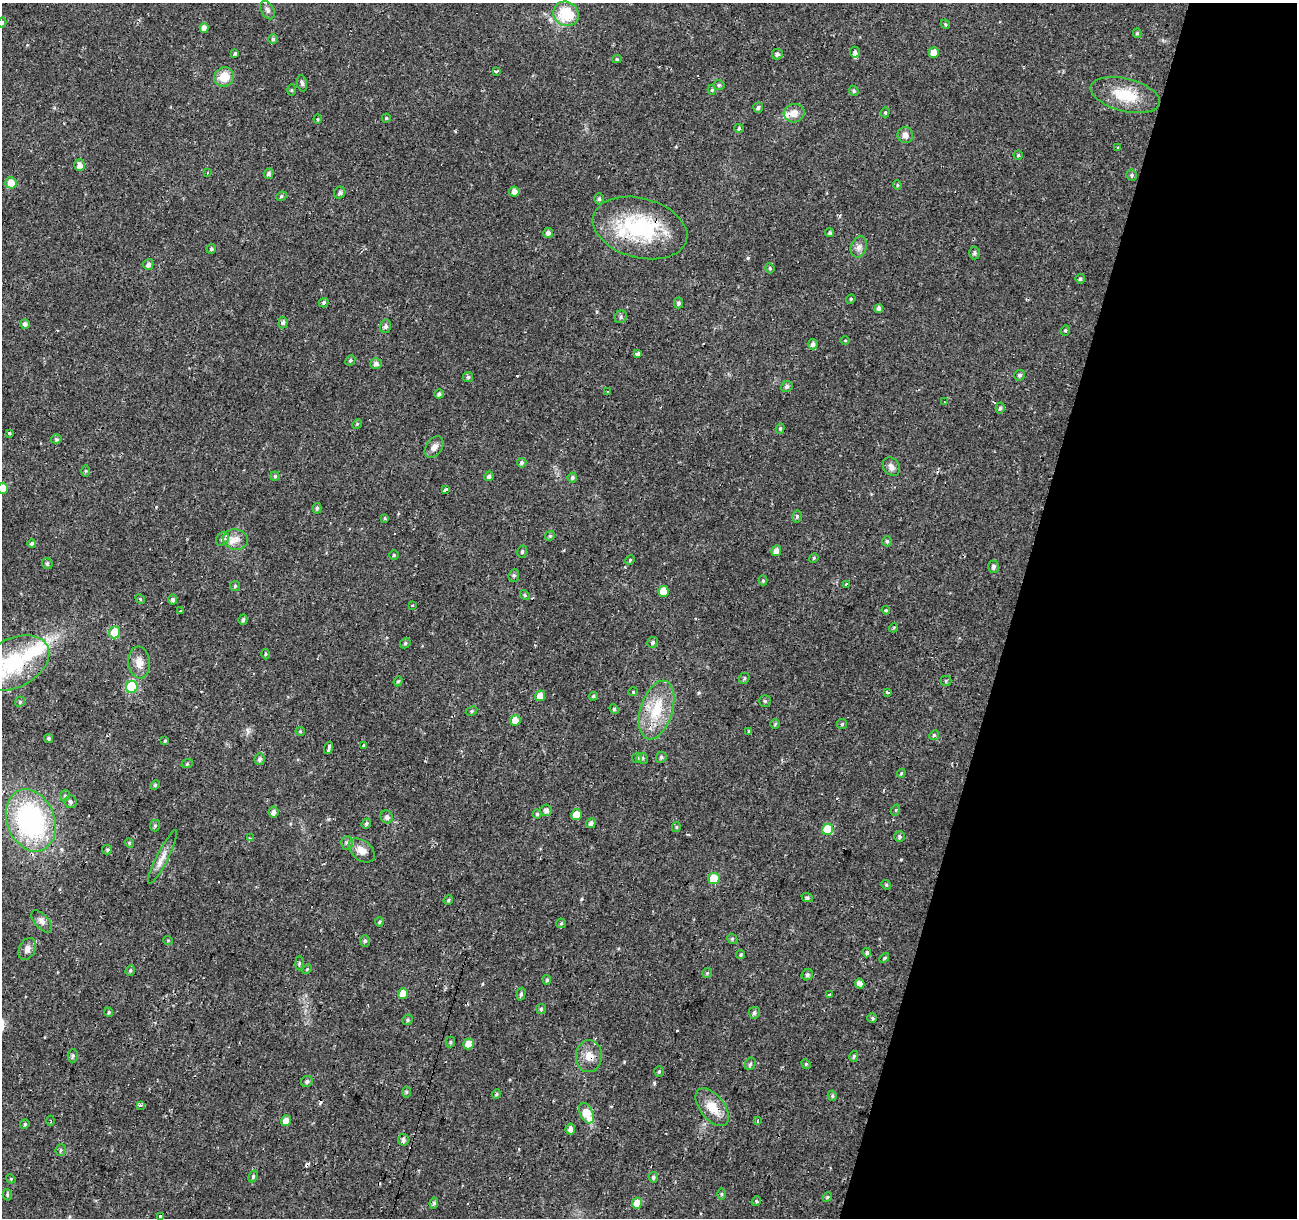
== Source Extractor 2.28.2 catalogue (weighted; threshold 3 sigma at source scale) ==
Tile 8 of 4 x 4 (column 4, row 2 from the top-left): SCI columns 3887-5181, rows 2652-3867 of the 5186 x 5364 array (HDU 1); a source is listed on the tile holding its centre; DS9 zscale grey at full resolution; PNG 1299 x 1220 px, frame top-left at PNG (2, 3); each listed source drawn as its Kron ellipse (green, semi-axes under 4 px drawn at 4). Shown black and unused: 22% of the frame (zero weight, under 2 of 3 exposures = <1% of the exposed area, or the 3 px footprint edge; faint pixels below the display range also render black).
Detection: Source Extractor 2.28.2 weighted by HDU 2 'WHT'; one run over the whole footprint, this tile lists its part. Background 0.024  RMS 0.0033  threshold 0.015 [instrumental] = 3 sigma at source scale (4.5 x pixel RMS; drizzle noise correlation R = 1.50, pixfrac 1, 0.0396/0.0396 arcsec/px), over >= 5 px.
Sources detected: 244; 12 cosmic-ray / hot-pixel residue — neither listed nor drawn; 4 inside a brighter listed object's ellipse — not listed separately; the other 228 listed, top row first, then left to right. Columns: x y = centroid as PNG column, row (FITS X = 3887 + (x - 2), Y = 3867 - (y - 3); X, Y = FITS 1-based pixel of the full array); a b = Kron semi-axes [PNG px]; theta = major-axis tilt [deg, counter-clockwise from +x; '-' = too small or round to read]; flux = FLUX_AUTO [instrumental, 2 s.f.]
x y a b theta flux
267 10 10 6 -61 1.1
566 14 13 12 - 12
2 23 5 4 - 0.62
945 24 5 4 - 0.4
204 28 5 4 - 2.2
1137 33 5 4 - 0.52
273 39 5 5 - 0.52
855 52 5 5 - 0.79
235 53 4 3 - 0.41
934 53 5 5 - 2.8
777 54 5 5 - 0.87
617 59 5 4 - 0.49
497 71 4 3 - 3.5
224 77 10 9 - 5.2
302 83 8 5 -80 0.76
719 85 6 5 - 0.53
292 90 5 4 - 0.38
712 90 5 4 - 0.45
854 91 5 4 - 0.55
1125 95 35 16 -14 11
758 107 5 5 - 0.71
885 112 5 4 - 0.37
794 113 10 9 - 3.1
386 118 4 4 - 0.43
318 119 4 4 - 0.38
739 128 5 4 - 0.46
905 135 8 8 - 1.7
1118 148 3 3 - 1.7
1018 155 4 4 - 0.44
80 165 6 5 - 1.9
207 173 3 3 - 0.44
269 174 5 4 - 0.9
1132 175 5 5 - 0.59
11 183 5 5 - 3.7
897 185 4 4 - 0.41
514 192 5 5 - 2
340 193 6 5 - 0.85
281 196 5 4 - 0.51
599 199 5 4 - 0.56
640 228 48 30 -15 31
548 233 5 5 - 1.3
830 233 4 4 - 0.53
859 247 11 8 71 1.6
211 249 5 4 - 0.54
975 253 6 5 - 0.76
148 264 5 5 - 1.1
770 268 5 4 - 0.52
1080 279 5 4 - 0.68
851 299 5 4 - 0.39
324 303 5 4 - 0.51
678 303 5 4 - 0.69
879 308 5 4 - 0.97
621 317 7 5 52 0.72
283 323 6 4 84 0.74
25 324 5 4 - 1.1
385 326 7 5 74 1
1065 330 5 4 - 0.48
845 340 5 3 - 0.28
813 344 5 5 - 1.2
637 354 4 3 - 6.8
350 360 5 4 - 0.55
376 363 5 5 - 1.3
1020 375 5 5 - 0.7
468 377 5 5 - 0.6
787 387 6 5 - 0.87
607 392 3 2 - 0.52
439 394 5 4 - 0.72
944 402 3 2 - 0.59
1000 408 5 4 - 0.63
357 424 5 4 - 0.41
780 428 5 4 - 0.49
9 433 3 3 - 0.99
56 439 5 4 - 0.57
434 447 12 8 55 1.8
522 463 5 5 - 0.75
891 467 10 7 -52 1.6
86 471 5 4 - 0.4
275 476 4 4 - 0.48
489 476 5 4 - 0.73
572 477 5 5 - 0.66
2 489 5 5 - 6.9
445 489 3 3 - 9.9
317 508 5 4 - 0.56
797 516 6 4 77 0.57
384 518 4 3 - 0.53
550 536 5 4 - 0.5
222 539 7 6 - 0.97
235 539 13 10 -11 2.8
887 541 5 4 - 0.54
32 543 4 4 - 0.62
776 551 5 5 - 1.8
522 552 6 5 - 0.57
394 555 4 4 - 0.41
814 558 5 4 - 0.42
630 560 5 4 - 0.36
47 563 6 5 - 0.66
994 567 6 5 - 0.92
514 576 6 5 - 0.64
763 580 5 4 - 0.46
846 584 3 2 - 0.92
235 586 5 5 - 0.48
663 591 5 5 - 4.9
525 595 5 4 - 0.52
140 599 5 4 - 0.42
173 600 5 4 - 0.98
413 605 4 3 - 0.3
181 610 3 3 - 0.65
886 610 4 3 - 0.35
243 620 5 4 - 0.65
893 628 4 3 - 0.31
115 632 6 5 - 9
652 642 5 5 - 0.61
405 643 5 4 - 0.53
265 654 5 3 - 0.31
139 662 16 11 -84 3.2
14 663 38 24 28 27
744 678 6 5 - 0.58
398 681 5 4 - 0.41
946 681 5 5 - 0.45
132 687 6 6 - 25
633 692 4 4 - 0.36
887 692 3 3 - 2.7
540 696 5 5 - 3.5
593 696 5 4 - 0.42
765 701 6 5 - 0.58
20 702 5 4 - 0.45
614 709 5 4 - 0.41
657 710 30 16 72 12
471 711 6 4 28 0.49
515 720 5 5 - 3.3
775 724 5 4 - 0.4
842 724 5 5 - 0.47
300 731 4 4 - 0.35
749 731 3 3 - 1.5
934 735 5 4 - 0.45
49 738 5 4 - 0.48
165 741 4 3 - 0.41
364 746 3 3 - 4
329 748 6 3 75 14
661 757 5 5 - 0.6
637 758 5 5 - 0.5
642 758 5 5 - 0.62
259 759 6 5 - 0.93
187 764 6 4 18 0.42
901 773 4 3 - 0.35
155 785 5 4 - 0.43
65 796 6 5 - 0.58
71 802 6 6 - 0.81
546 810 6 5 - 1.3
896 810 6 3 71 0.39
273 812 5 5 - 1.4
537 814 4 4 - 0.48
576 815 5 5 - 5.2
387 817 7 6 - 1.2
31 820 32 24 -68 55
591 823 5 4 - 1.1
366 824 5 4 - 0.57
155 825 6 5 - 0.55
676 827 5 4 - 0.42
827 829 5 5 - 8.6
900 837 5 5 - 0.64
250 838 4 3 - 0.45
129 843 5 4 - 0.4
347 843 7 6 - 0.78
107 850 5 4 - 0.46
362 850 15 9 -38 3.1
163 857 30 5 63 2.7
714 878 6 5 - 7
886 885 5 4 - 0.4
807 897 6 4 -19 0.51
448 900 5 4 - 0.47
42 921 13 6 -48 1.6
379 922 4 4 - 0.47
561 923 5 4 - 0.4
732 939 5 5 - 0.52
168 941 5 3 - 0.29
365 941 6 5 - 0.56
27 949 11 8 61 1.7
867 953 5 4 - 0.56
741 955 4 4 - 0.49
884 958 6 3 46 0.48
299 963 7 4 -90 0.46
307 969 6 3 45 0.36
130 970 5 4 - 0.49
707 973 5 5 - 0.51
807 975 6 5 - 0.8
547 980 5 4 - 0.55
860 984 5 4 - 1.9
403 994 5 5 - 3.1
521 994 7 4 75 0.64
829 994 3 3 - 1.2
541 1009 5 5 - 0.48
109 1012 4 4 - 0.43
754 1013 6 5 - 0.77
872 1018 4 4 - 0.47
408 1020 5 5 - 0.55
450 1042 5 4 - 0.5
468 1044 5 5 - 3.5
73 1056 7 5 87 0.64
589 1056 16 13 89 3.7
854 1056 5 4 - 0.55
750 1064 6 5 - 0.61
806 1064 5 4 - 0.39
659 1072 5 4 - 0.45
307 1081 6 5 - 0.73
406 1092 6 4 -90 0.42
496 1094 5 4 - 0.45
832 1096 5 4 - 0.52
141 1105 3 3 - 6.7
712 1107 22 12 -52 6.1
586 1113 11 6 -65 7.1
51 1121 5 2 - 0.42
286 1121 5 5 - 2.6
757 1121 3 3 - 0.69
25 1124 5 4 - 0.5
570 1129 5 5 - 1.5
403 1140 6 5 - 1.1
61 1150 6 5 - 0.55
253 1177 6 4 64 0.74
653 1177 5 4 - 0.54
11 1179 5 3 - 0.29
721 1194 6 4 89 0.48
7 1195 6 4 -73 0.43
827 1197 5 4 - 0.4
756 1201 5 4 - 0.42
434 1203 6 4 82 0.61
637 1203 5 5 - 4.1
160 1216 3 3 - 1.3
Overlapping masked pixels (flux is a lower limit): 6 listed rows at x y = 640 228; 14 663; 31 820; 589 1056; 712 1107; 286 1121
Isophote crosses this tile's border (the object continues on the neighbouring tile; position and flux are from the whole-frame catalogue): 3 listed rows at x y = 2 23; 2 489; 14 663
Unlisted compact peaks at least as high as the median listed source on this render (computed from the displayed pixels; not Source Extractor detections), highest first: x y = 748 258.